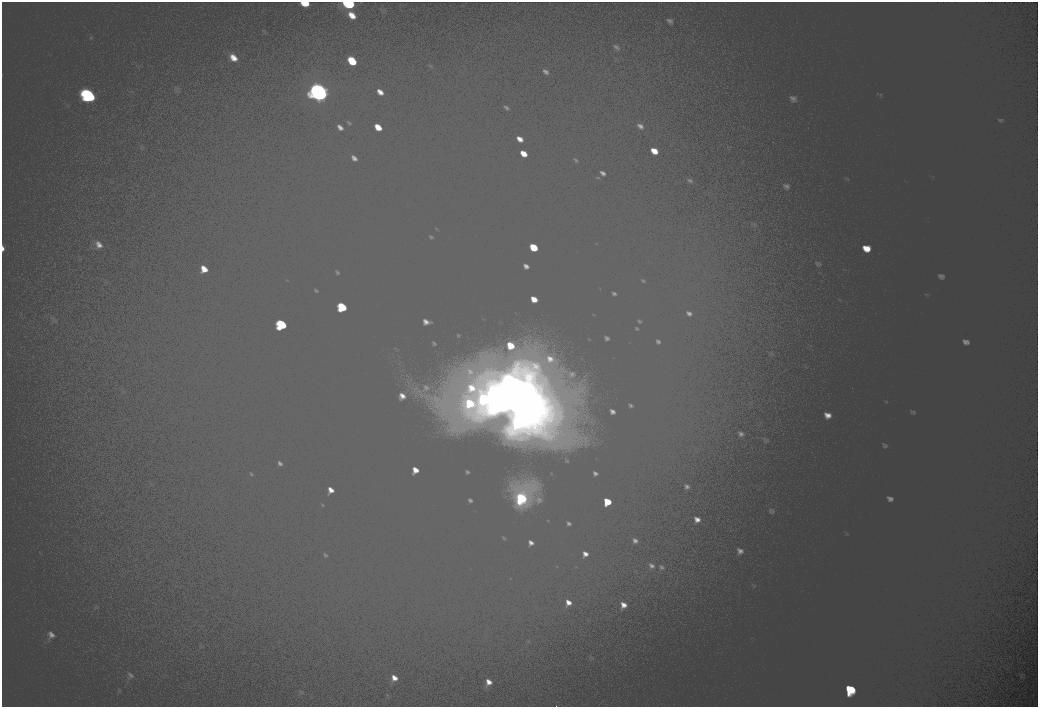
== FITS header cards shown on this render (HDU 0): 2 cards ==
NAXIS1  =                 2072
NAXIS2  =                 1410

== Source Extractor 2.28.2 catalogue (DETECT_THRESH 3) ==
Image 2072 x 1410 px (HDU 0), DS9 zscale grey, zoomed out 1/2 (1 PNG px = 2 x 2 image px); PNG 1040 x 709 px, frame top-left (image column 1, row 1410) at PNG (2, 2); no overlay
Background 102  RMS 30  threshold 90.7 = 3 sigma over >= 5 px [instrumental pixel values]
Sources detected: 14; all 14 listed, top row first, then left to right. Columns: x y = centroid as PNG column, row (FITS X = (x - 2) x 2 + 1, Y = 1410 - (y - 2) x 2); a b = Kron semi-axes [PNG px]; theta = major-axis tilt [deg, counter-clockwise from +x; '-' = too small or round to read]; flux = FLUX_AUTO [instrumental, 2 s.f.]
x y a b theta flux
305 3 6 4 6 9400
348 4 12 7 -7 32000
352 61 6 4 -51 12000
318 92 21 15 -40 120000
89 96 14 10 -51 54000
533 247 6 4 -36 11000
342 307 10 6 -43 24000
281 324 11 7 -46 33000
493 394 17 16 - 160000
484 399 12 11 - 60000
520 401 32 24 36 410000
521 498 11 9 -39 41000
607 501 6 4 -32 10000
850 689 10 8 -24 32000
At the frame edge (FLAGS 8, measured only in part): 2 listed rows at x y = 305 3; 348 4